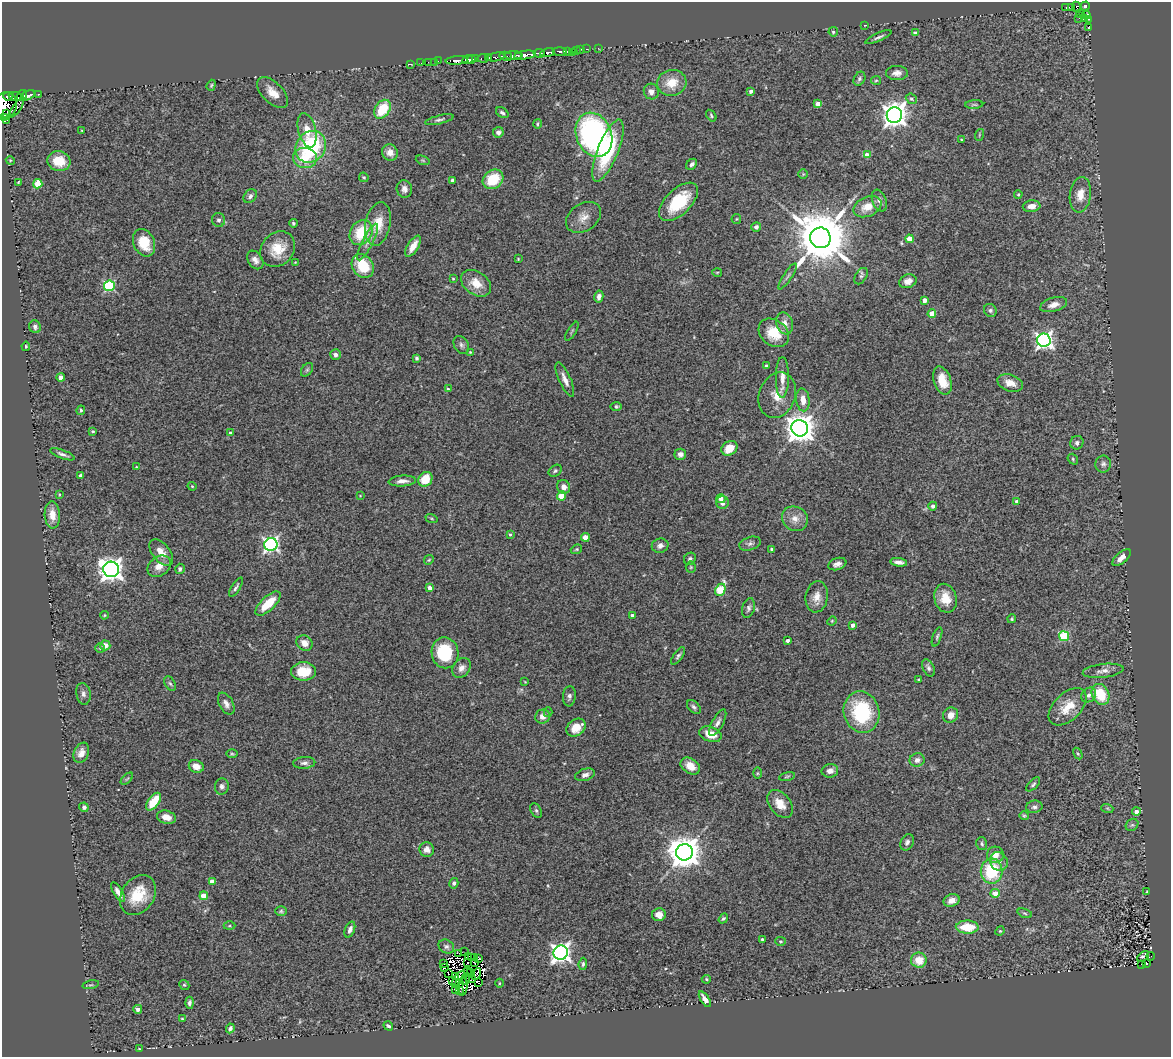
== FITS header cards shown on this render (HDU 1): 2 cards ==
NAXIS1  =                 1169
NAXIS2  =                 1055

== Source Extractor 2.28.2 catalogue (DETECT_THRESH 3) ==
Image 1169 x 1055 px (HDU 1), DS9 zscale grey, 1 PNG px = 1 image px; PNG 1173 x 1059 px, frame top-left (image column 1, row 1055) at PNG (2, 2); each listed source drawn as its Kron ellipse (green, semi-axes under 4 px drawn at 4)
Background 0.416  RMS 0.072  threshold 0.215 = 3 sigma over >= 5 px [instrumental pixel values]
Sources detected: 335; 14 with non-positive FLUX_AUTO (blend fragments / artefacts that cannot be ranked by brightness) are neither listed nor drawn; the other 321 listed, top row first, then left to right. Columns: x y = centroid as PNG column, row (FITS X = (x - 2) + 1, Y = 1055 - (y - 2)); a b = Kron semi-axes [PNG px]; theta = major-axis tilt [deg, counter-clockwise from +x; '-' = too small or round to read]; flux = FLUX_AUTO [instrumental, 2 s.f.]
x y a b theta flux
1085 6 4 4 - 400
1071 7 4 3 - 100
1077 7 6 3 -64 140
1066 8 3 2 - 27
1080 14 3 2 - 15
1086 15 4 3 - 72
1079 18 2 2 - 8.5
1084 19 3 2 - 29
1088 20 4 3 - 25
865 25 4 2 - 3.1
1088 28 3 2 - 5.2
833 32 5 4 - 7.5
915 33 4 4 - 20
878 37 14 3 23 13
598 48 3 2 - 5.6
581 49 3 2 - 9.4
587 49 3 2 - 10
576 50 3 3 - 28
560 51 7 3 0 270
567 51 3 2 - 56
572 52 2 2 - 12
539 53 6 3 -12 370
548 53 7 3 9 640
525 55 11 4 9 1300
506 56 6 3 -13 380
513 56 9 3 0 630
489 57 3 3 - 140
496 57 9 3 11 350
483 58 5 3 - 61
468 59 5 3 - 430
472 59 4 3 - 170
476 59 4 3 - 250
457 60 11 3 5 960
438 61 2 2 - 20
428 62 2 2 - 13
434 62 2 2 - 30
421 63 2 2 - 19
410 64 3 2 - 7.9
897 73 11 7 0 27
859 79 7 5 60 11
876 80 5 4 - 5.8
672 83 15 13 13 98
211 85 6 4 69 6.3
651 91 8 7 - 31
751 91 4 3 - 16
273 93 19 10 -44 63
38 94 3 2 - 72
28 95 8 4 24 310
16 96 8 4 -16 360
22 96 6 4 57 450
8 97 5 3 - 580
911 99 6 5 - 7.6
818 104 4 4 - 45
974 105 9 3 4 7.3
5 106 14 12 57 3100
16 108 11 3 53 51
382 109 10 7 56 160
6 113 3 2 - 110
502 113 7 4 -34 12
894 115 8 7 - 4200
711 116 6 4 -55 8
4 118 3 2 - 24
6 120 3 2 - 47
439 120 14 4 13 14
537 124 5 3 - 5.6
307 130 17 8 -76 66
82 131 3 2 - 3.4
498 132 5 5 - 19
594 135 23 17 -68 1200
979 135 6 3 72 5.8
962 140 4 3 - 4.2
311 147 16 14 54 450
608 151 33 10 68 340
390 152 8 7 - 40
867 155 4 4 - 46
305 158 12 10 -2 120
10 160 4 3 - 4.6
423 160 7 4 -20 6.8
59 161 11 10 - 99
692 164 6 4 47 15
803 174 5 5 - 5.3
364 177 5 4 - 6
493 179 11 9 37 170
452 180 4 3 - 9.7
18 182 4 3 - 4
38 184 4 4 - 160
404 189 9 7 -77 25
1018 194 4 3 - 6.2
1080 195 18 10 82 61
250 196 8 5 48 16
879 201 11 7 -68 23
679 202 24 12 44 220
1032 206 9 5 6 40
867 207 15 9 24 67
583 217 19 13 34 54
736 219 5 4 - 5.5
219 220 7 6 - 15
293 223 4 4 - 7.8
378 224 22 12 79 100
756 227 5 4 - 16
361 233 13 10 56 180
820 238 10 10 - 35000
910 239 4 4 - 74
368 242 20 5 63 32
144 243 14 10 -65 110
413 246 12 5 59 48
278 249 19 16 49 110
518 259 4 3 - 4.3
255 260 10 7 -56 24
295 262 3 3 - 3
363 266 13 10 -54 170
717 272 5 3 - 4.4
787 276 15 3 57 12
861 276 9 5 60 12
453 279 3 3 - 4.8
908 281 9 6 22 29
476 283 16 11 -34 72
109 286 5 5 - 460
599 297 6 4 79 19
925 300 4 4 - 41
1054 305 14 7 16 36
990 310 7 6 - 12
932 314 4 4 - 87
785 323 11 8 -72 41
35 327 6 5 - 12
572 331 10 3 59 7
774 333 16 12 -39 130
1044 340 7 6 - 1800
461 345 10 7 -58 15
26 346 4 3 - 5.8
470 352 3 3 - 4.2
336 355 5 5 - 19
417 358 4 4 - 8.4
766 366 4 3 - 17
307 370 7 5 54 8.8
61 377 4 4 - 37
782 377 20 6 89 43
565 379 18 6 -66 35
942 381 14 8 -72 83
1010 383 13 8 -19 44
448 389 3 3 - 5.9
777 395 23 18 69 86
803 400 11 6 -84 50
616 406 6 3 0 12
81 410 5 4 - 8.1
800 428 8 8 - 7400
93 431 3 3 - 7.5
230 433 4 3 - 7.1
1077 443 7 6 - 16
729 448 8 6 33 76
62 454 13 4 -21 17
680 454 6 5 - 18
1073 459 6 4 -51 7.4
1103 464 8 8 - 17
136 467 4 3 - 3.5
555 471 7 5 37 9
81 475 3 3 - 15
425 479 8 6 51 97
402 481 14 5 4 28
192 486 4 3 - 5.5
564 487 7 6 - 29
59 494 3 3 - 4.3
360 496 4 3 - 2.9
561 496 4 4 - 93
721 499 5 4 - 24
1017 501 4 4 - 16
722 503 6 6 - 20
933 506 4 4 - 18
52 515 13 7 -86 58
431 518 6 3 -19 4.7
795 519 13 12 - 48
510 534 4 3 - 6.7
585 537 4 4 - 81
271 544 6 6 - 1300
750 544 11 6 18 15
660 546 8 7 - 21
576 549 6 4 21 6.3
771 549 3 3 - 6.6
161 552 16 8 -53 58
1122 558 11 5 41 35
690 559 6 5 - 12
429 560 5 4 - 5.9
899 562 8 4 -8 23
837 564 9 6 19 22
159 566 13 9 36 52
691 567 5 5 - 7
111 569 8 7 - 4200
180 569 5 4 - 12
236 587 11 3 58 12
429 588 4 4 - 25
720 590 6 5 - 220
817 597 16 11 82 50
945 598 15 11 -75 82
268 604 16 7 43 110
748 608 10 6 74 15
104 615 4 3 - 4.8
632 615 3 3 - 12
1012 619 4 4 - 5.9
832 621 5 4 - 4.9
852 625 4 3 - 21
1064 636 5 5 - 310
937 637 10 4 71 9.6
787 641 3 3 - 16
304 643 8 7 - 40
105 645 5 5 - 36
100 648 5 5 - 6.7
445 653 15 13 -79 250
678 656 10 4 56 12
461 668 11 8 50 30
928 668 9 5 -64 15
304 671 12 9 -1 120
1103 671 20 7 7 35
919 679 3 2 - 5
525 682 3 2 - 3.5
170 683 8 5 -61 9.7
83 694 11 7 -80 20
1100 694 11 8 -63 160
1089 695 8 6 44 20
569 696 10 6 84 17
226 704 12 7 -62 26
694 707 8 5 -45 12
1068 707 23 13 45 100
548 712 5 4 - 6.3
862 712 21 18 -75 360
951 715 8 7 - 42
543 716 7 7 - 33
718 723 15 5 61 23
576 728 10 8 37 77
711 734 11 7 -19 71
81 753 10 7 67 36
232 754 6 4 -1 6.1
1078 754 6 4 -58 6.1
917 760 7 6 - 24
304 763 11 6 4 18
196 766 8 6 -24 44
690 766 10 7 -33 56
830 771 8 7 - 25
757 773 6 4 90 6.3
585 775 10 6 17 22
787 776 8 3 11 6
127 779 7 3 44 5.4
1033 784 9 4 44 9.9
222 786 8 7 - 17
154 802 10 5 54 120
780 804 16 10 -52 70
84 807 5 4 - 11
1034 807 8 6 12 14
1107 808 6 4 -18 6
536 810 7 5 -62 9.4
1136 811 4 3 - 25
1024 816 5 4 - 5.6
166 817 10 6 -16 38
1132 825 7 5 41 9.9
907 842 8 6 63 16
982 844 6 5 - 9.4
427 849 7 7 - 23
684 852 8 8 - 9400
995 855 8 8 - 41
999 862 10 8 -58 32
992 871 12 11 - 270
212 881 4 4 - 28
454 883 5 4 - 11
118 892 11 4 -58 28
1147 892 3 2 - 3.6
995 893 5 4 - 59
138 895 21 16 55 150
204 896 4 4 - 92
952 900 8 6 18 32
281 911 6 4 1 7.7
1025 913 7 4 -20 8.4
659 915 7 6 - 36
723 919 5 4 - 8.5
230 926 6 3 0 5.4
967 927 11 6 -1 140
350 929 8 4 68 20
1000 931 5 4 - 6.1
762 939 3 3 - 7.2
781 941 5 4 - 6
446 947 8 6 -34 15
465 952 2 2 - 7
458 953 4 3 - 10
561 953 7 7 - 2500
468 956 3 2 - 4.3
1143 956 7 4 37 9.4
1151 956 4 2 - 7.8
475 957 4 2 - 3.7
471 958 2 2 - 3.3
479 958 4 2 - 3.8
919 960 8 7 - 82
475 962 4 2 - 6.1
468 963 4 2 - 6
444 964 2 2 - 2.7
583 964 6 4 83 9.6
1142 964 3 2 - 23
1147 964 3 3 - 57
445 968 3 2 - 9.1
467 971 3 2 - 6.5
471 972 3 2 - 2.6
448 974 4 2 - 8.3
476 974 6 3 59 1.5
456 977 3 2 - 3.3
458 979 9 3 56 14
465 979 6 2 65 3.9
471 979 5 2 - 1.3
706 979 5 4 - 6.3
453 981 3 3 - 1.7
479 983 4 3 - 10
499 983 4 3 - 3.7
459 984 3 3 - 1.3
91 985 8 3 12 6.6
184 985 5 4 - 6.6
463 987 9 4 85 10
456 990 2 2 - 8.4
460 991 4 2 - 5.7
705 999 9 4 -56 28
189 1003 6 4 -87 12
138 1009 4 4 - 19
182 1019 3 2 - 4.7
388 1026 5 3 - 9.1
230 1028 5 4 - 11
139 1048 3 2 - 2.6
At the frame edge (FLAGS 8, measured only in part): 1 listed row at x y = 5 106
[14 non-positive-flux detections neither listed nor drawn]